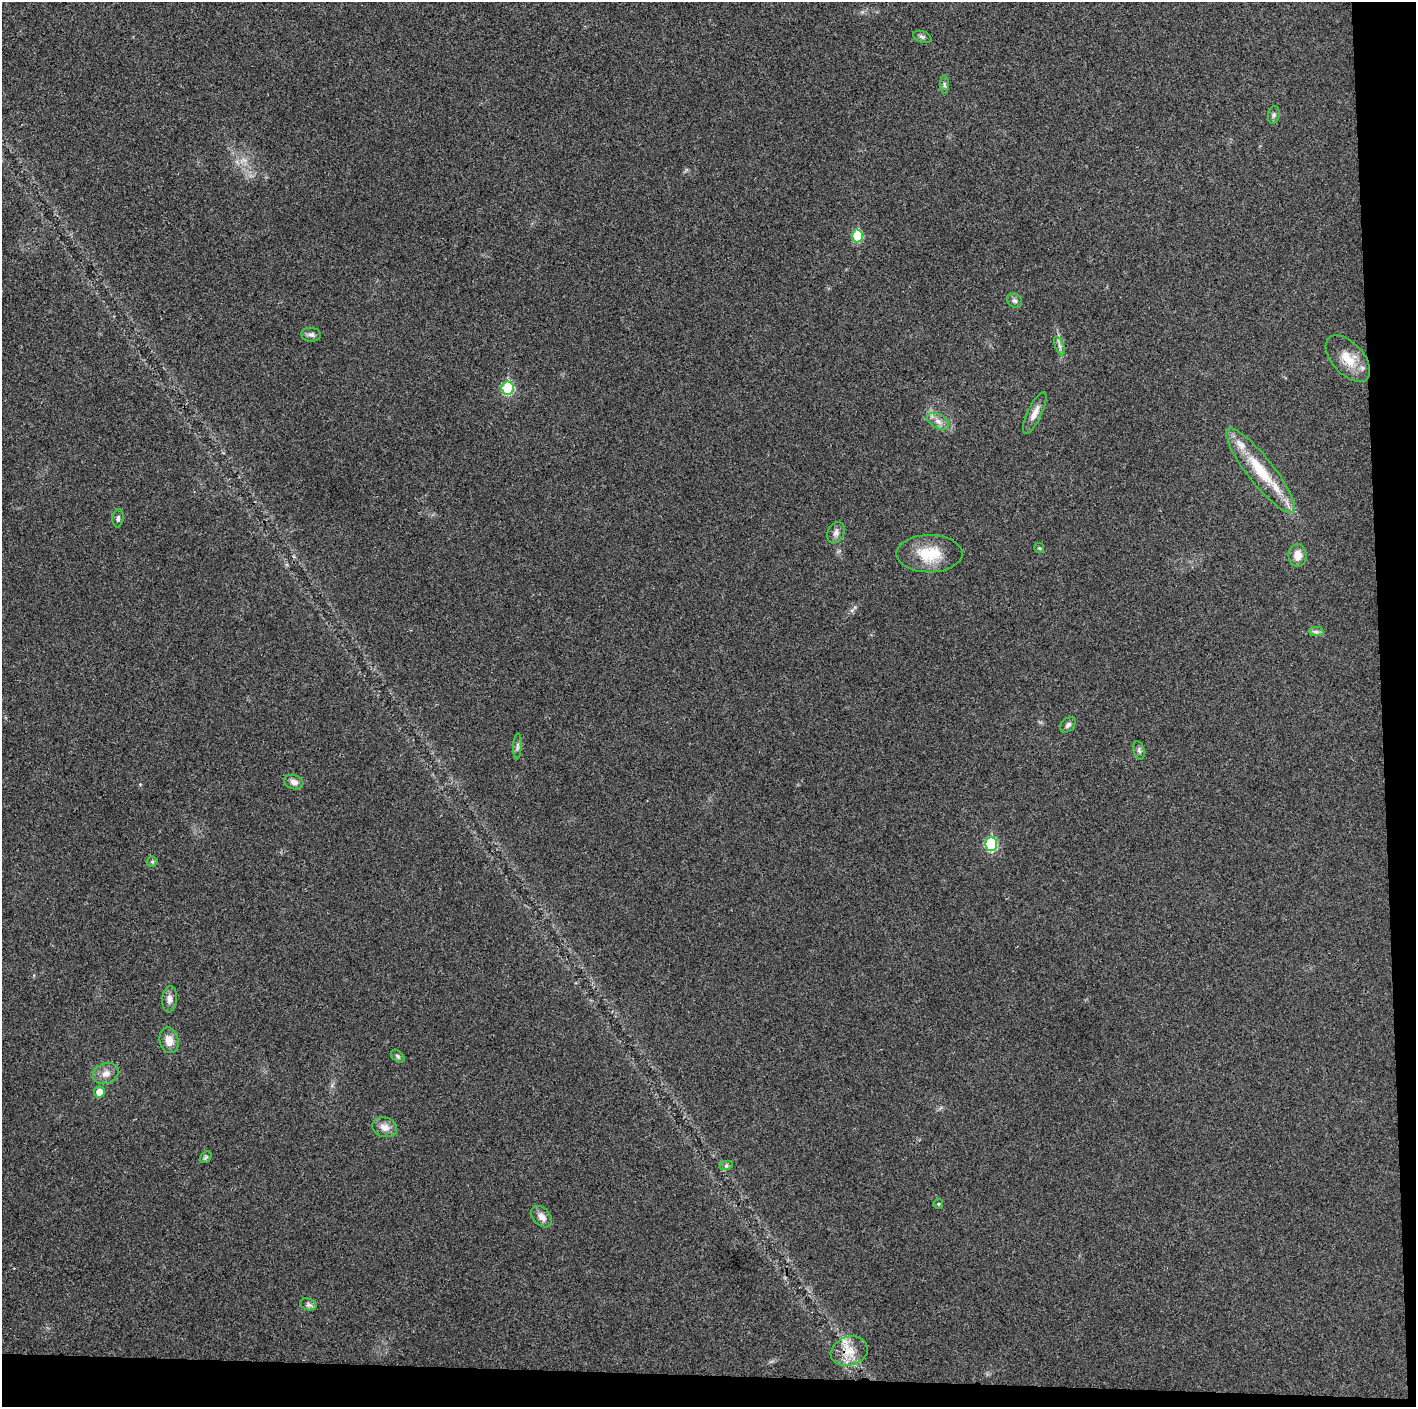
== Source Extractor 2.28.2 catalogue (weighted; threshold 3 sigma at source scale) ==
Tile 9 of 3 x 3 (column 3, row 3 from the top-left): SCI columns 2829-4242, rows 6-1410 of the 4242 x 4224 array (HDU 1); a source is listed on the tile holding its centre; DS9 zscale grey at full resolution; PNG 1418 x 1409 px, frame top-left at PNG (2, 2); each listed source drawn as its Kron ellipse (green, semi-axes under 4 px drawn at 4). Shown black and unused: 5% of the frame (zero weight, under 3 of 4 exposures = <1% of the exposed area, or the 3 px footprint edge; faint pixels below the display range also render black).
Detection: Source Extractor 2.28.2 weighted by HDU 2 'WHT'; one run over the whole footprint, this tile lists its part. Background 0.0211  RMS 0.0056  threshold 0.0251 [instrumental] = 3 sigma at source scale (4.5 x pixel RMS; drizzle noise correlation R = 1.50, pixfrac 1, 0.05/0.05 arcsec/px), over >= 5 px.
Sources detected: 37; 1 inside a brighter listed object's ellipse — not listed separately; the other 36 listed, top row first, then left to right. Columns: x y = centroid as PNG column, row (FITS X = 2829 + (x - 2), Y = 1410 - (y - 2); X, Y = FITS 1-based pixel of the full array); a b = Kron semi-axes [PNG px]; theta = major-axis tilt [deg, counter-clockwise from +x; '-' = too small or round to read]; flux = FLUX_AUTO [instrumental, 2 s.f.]
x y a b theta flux
922 37 9 5 -19 1.3
944 85 9 4 -89 1.3
1274 115 9 5 79 1.4
857 236 6 5 - 23
1015 301 8 6 -39 1.5
311 335 10 7 -6 1.8
1059 346 10 3 -69 1.4
1348 359 28 15 -48 12
508 388 7 6 - 32
1035 413 23 7 64 4.8
938 421 12 7 -29 3.1
1260 471 53 13 -51 26
118 518 9 5 82 1.3
836 533 11 8 67 2.5
1039 548 5 5 - 0.65
929 554 33 18 0 19
1297 555 11 9 88 5.6
1316 632 7 4 -1 1.4
1068 725 9 6 46 1.9
517 746 13 4 87 1.6
1139 750 9 5 -74 1.4
294 782 10 7 -17 2.9
991 844 7 6 - 38
152 862 5 5 - 0.79
169 999 13 7 85 2.9
169 1040 13 9 -78 5.8
398 1056 8 5 -42 1.1
106 1074 13 10 21 4.5
99 1092 5 5 - 4.8
385 1127 13 9 -17 4.4
206 1157 6 5 - 1
726 1166 7 4 19 0.94
938 1204 5 4 - 0.68
542 1217 12 8 -47 3.8
308 1304 8 6 -18 1.5
849 1351 19 14 18 9.6
Overlapping masked pixels (flux is a lower limit): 1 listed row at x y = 849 1351